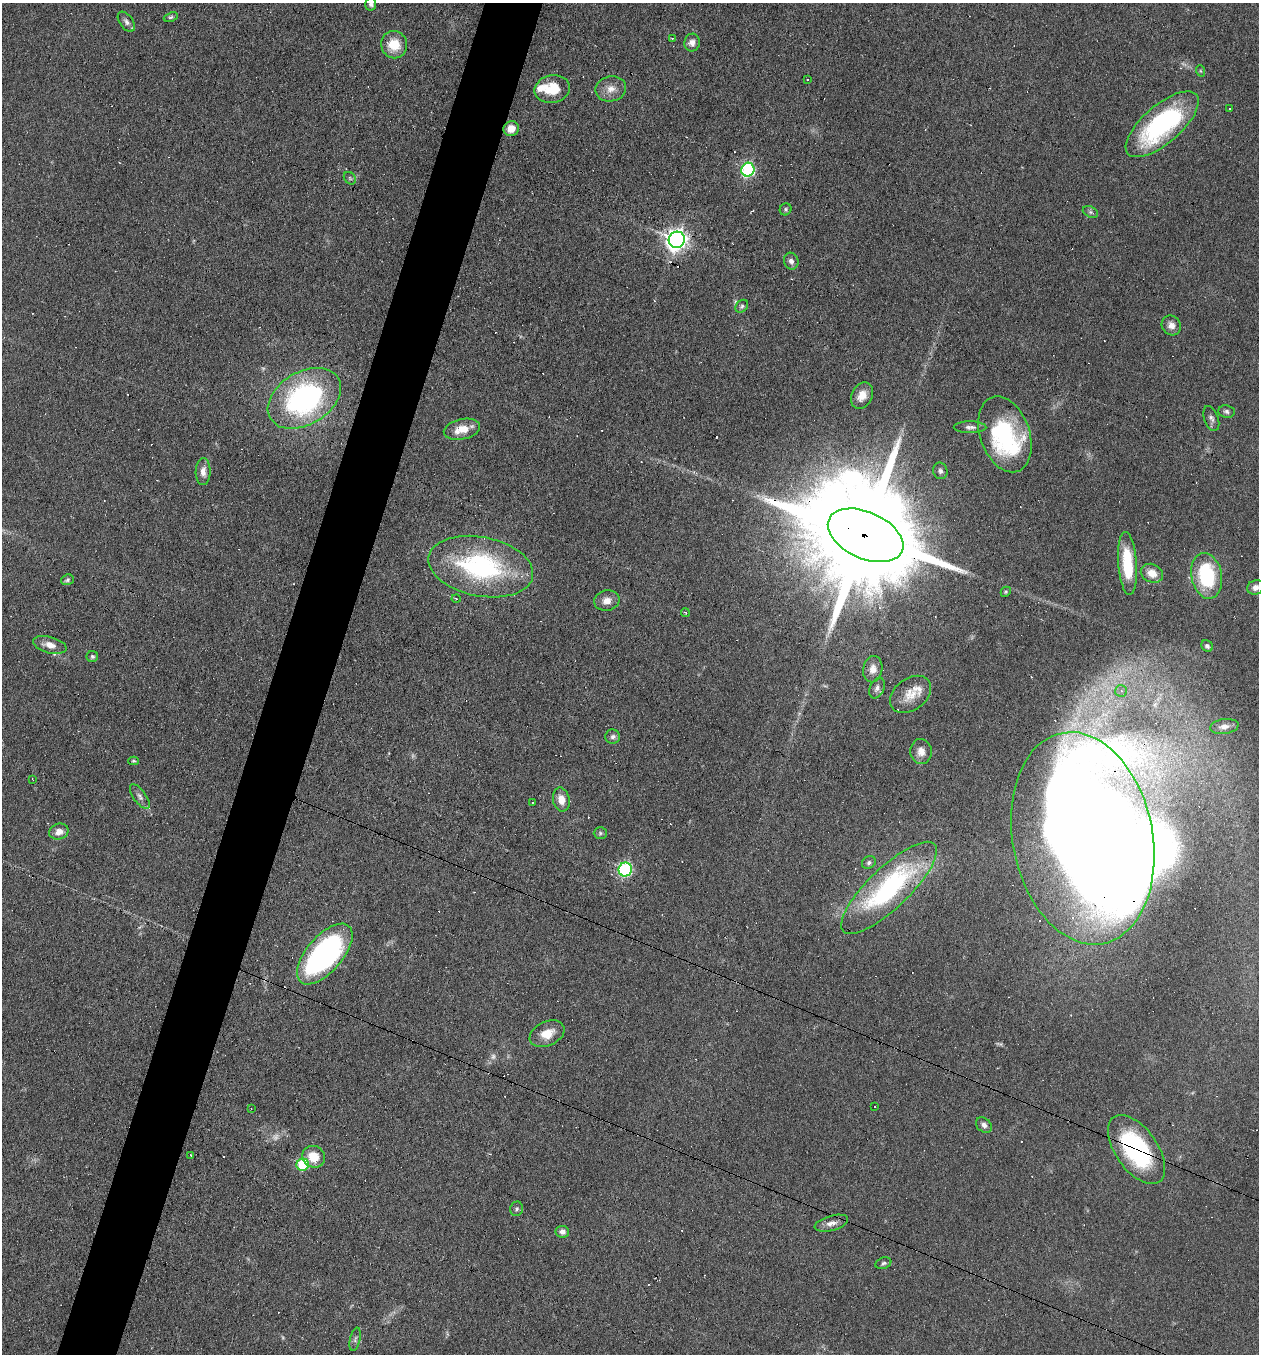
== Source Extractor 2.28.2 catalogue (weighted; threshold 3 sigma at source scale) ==
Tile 7 of 4 x 4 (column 3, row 2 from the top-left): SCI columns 2646-3902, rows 2703-4054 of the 5421 x 5405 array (HDU 1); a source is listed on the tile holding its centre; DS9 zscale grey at full resolution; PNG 1261 x 1356 px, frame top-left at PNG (2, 3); each listed source drawn as its Kron ellipse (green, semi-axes under 4 px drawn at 4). Shown black and unused: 5% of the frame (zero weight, under 5 of 9 exposures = <1% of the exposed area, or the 3 px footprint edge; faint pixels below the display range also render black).
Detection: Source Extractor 2.28.2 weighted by HDU 2 'WHT'; one run over the whole footprint, this tile lists its part. Background 0.0906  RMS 0.0047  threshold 0.0194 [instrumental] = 3 sigma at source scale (4.09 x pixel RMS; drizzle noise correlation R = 1.36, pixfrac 0.8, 0.05/0.05 arcsec/px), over >= 5 px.
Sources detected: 138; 5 too faint to see at this stretch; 3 inside a brighter object's white glare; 51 cosmic-ray / hot-pixel residue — neither listed nor drawn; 3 inside a brighter listed object's ellipse — not listed separately; the other 76 listed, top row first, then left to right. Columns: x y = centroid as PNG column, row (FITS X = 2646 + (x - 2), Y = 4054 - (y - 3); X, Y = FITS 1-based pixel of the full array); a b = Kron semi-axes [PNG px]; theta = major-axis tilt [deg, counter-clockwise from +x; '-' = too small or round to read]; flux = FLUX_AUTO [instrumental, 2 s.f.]
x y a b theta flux
371 4 6 5 - 1.3
171 17 7 4 24 0.82
126 22 11 6 -54 1.7
672 38 3 3 - 0.42
692 42 9 7 82 2.6
394 45 14 13 - 10
1201 71 6 3 -70 0.51
807 80 3 3 - 0.92
552 89 18 14 12 10
611 89 15 12 10 4.7
1230 108 2 2 - 0.41
1162 124 45 19 41 72
511 129 8 7 - 5.4
748 170 7 6 - 77
350 178 7 5 -47 0.74
786 209 6 5 - 0.85
1090 212 8 5 -27 1.1
677 240 8 8 - 320
791 261 8 7 - 2
742 306 7 5 45 0.93
1171 325 10 9 - 2.9
862 395 14 10 62 5
304 398 39 26 31 97
1226 411 8 6 -8 1.3
1211 418 13 7 -70 1.8
970 427 16 6 -1 2.2
462 429 18 10 12 6.9
1005 434 39 25 -71 52
940 471 8 7 - 1.3
203 472 13 7 89 2.9
866 535 40 23 -24 21000
1127 563 31 9 -86 18
481 567 53 29 -11 72
1152 573 11 9 -25 5.2
1207 576 23 15 -79 33
67 580 6 5 - 0.92
1256 587 8 7 - 2.4
1006 592 5 4 - 0.61
456 599 4 3 - 0.43
607 601 13 10 13 3.9
685 613 4 3 - 0.42
50 645 17 8 -15 4.3
1207 646 6 5 - 1.2
92 656 5 5 - 0.89
873 669 13 9 79 3.9
877 688 11 7 67 1.9
1121 691 6 6 - 1.5
911 694 23 16 37 7.5
1224 726 14 7 8 2.7
613 737 7 7 - 1.5
921 751 12 10 -86 3.4
133 761 5 4 - 0.6
32 779 3 2 - 0.31
140 797 14 6 -54 1.9
561 800 12 8 -78 4.6
532 802 3 2 - 0.41
59 832 10 8 14 3.6
600 833 6 5 - 0.77
1083 838 107 70 -79 1500
869 863 7 6 - 1.2
625 869 7 6 - 78
889 888 63 20 44 77
325 954 37 18 49 110
547 1034 18 12 24 7.1
875 1107 3 2 - 0.87
251 1109 3 2 - 0.25
984 1125 9 6 -39 1.8
1137 1149 39 21 -55 64
191 1155 3 3 - 0.92
314 1157 11 10 - 8.5
303 1165 6 6 - 33
517 1209 7 6 - 1
831 1223 17 7 15 3.1
562 1232 7 6 - 1.9
883 1263 8 5 21 1.1
355 1339 12 5 77 1.2
Overlapping masked pixels (flux is a lower limit): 5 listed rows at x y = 677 240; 866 535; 1083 838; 889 888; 1137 1149
Isophote crosses this tile's border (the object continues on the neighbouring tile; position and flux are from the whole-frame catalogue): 3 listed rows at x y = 371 4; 1256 587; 1083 838